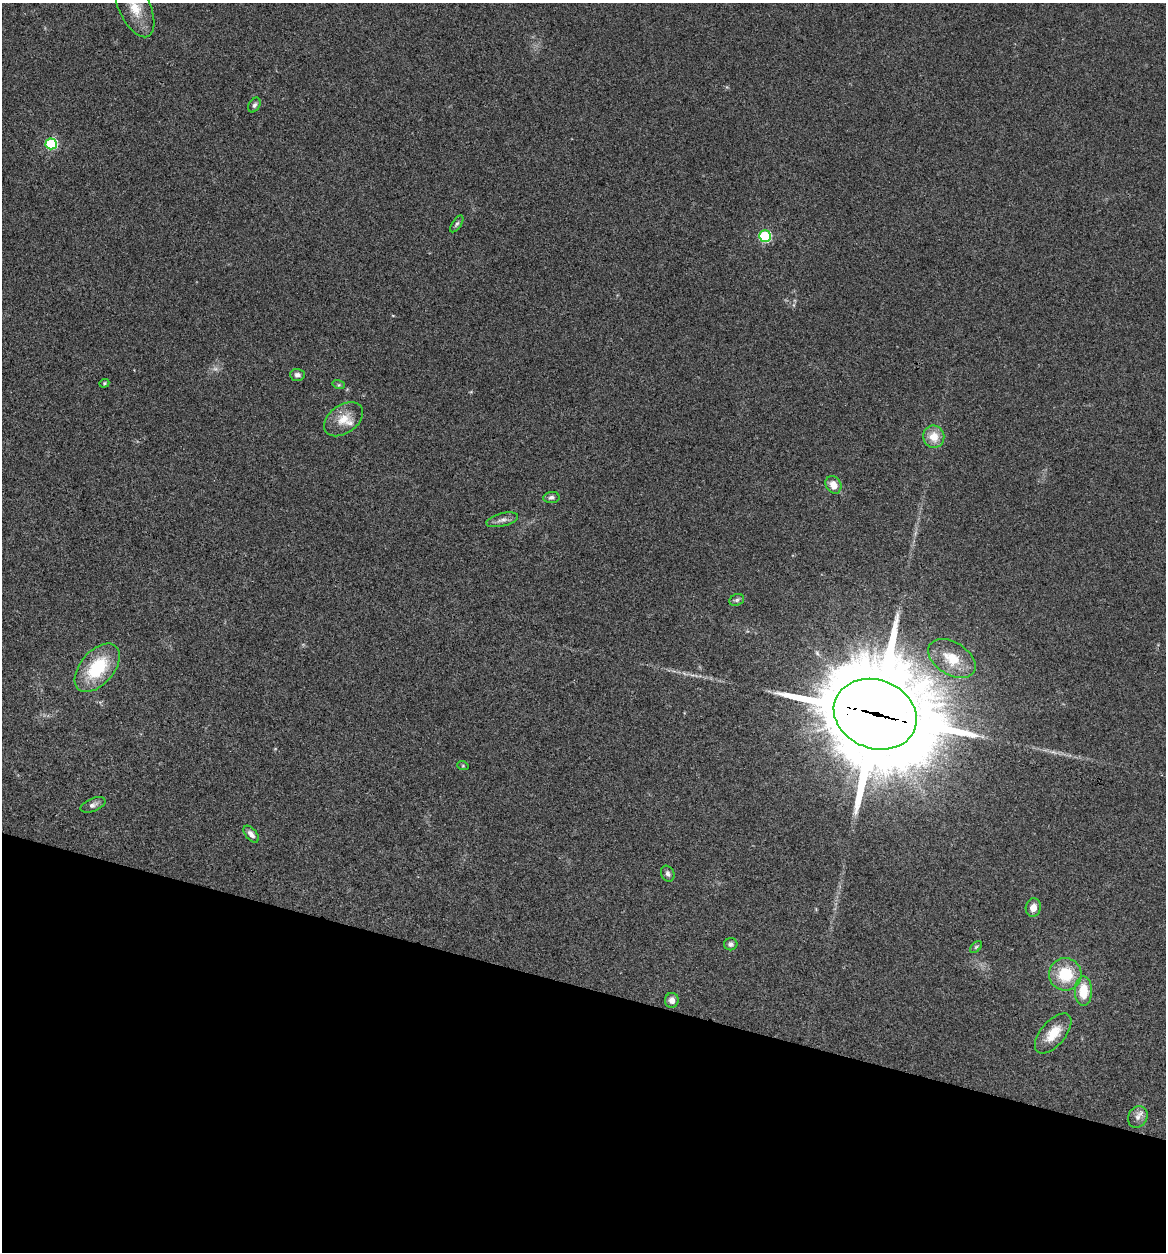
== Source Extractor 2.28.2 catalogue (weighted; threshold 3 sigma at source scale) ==
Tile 15 of 4 x 4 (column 3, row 4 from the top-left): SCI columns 2573-3736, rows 3-1252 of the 5022 x 5005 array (HDU 1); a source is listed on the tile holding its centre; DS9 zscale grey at full resolution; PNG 1168 x 1254 px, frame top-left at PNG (2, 3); each listed source drawn as its Kron ellipse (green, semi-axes under 4 px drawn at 4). Shown black and unused: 21% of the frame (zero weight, under 3 of 4 exposures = <1% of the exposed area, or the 3 px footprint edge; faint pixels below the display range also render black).
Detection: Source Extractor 2.28.2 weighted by HDU 2 'WHT'; one run over the whole footprint, this tile lists its part. Background 0.0635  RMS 0.0051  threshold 0.023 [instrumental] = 3 sigma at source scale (4.5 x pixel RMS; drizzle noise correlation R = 1.50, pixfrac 1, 0.05/0.05 arcsec/px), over >= 5 px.
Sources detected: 33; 2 too faint to see at this stretch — neither listed nor drawn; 2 inside a brighter listed object's ellipse — not listed separately; the other 29 listed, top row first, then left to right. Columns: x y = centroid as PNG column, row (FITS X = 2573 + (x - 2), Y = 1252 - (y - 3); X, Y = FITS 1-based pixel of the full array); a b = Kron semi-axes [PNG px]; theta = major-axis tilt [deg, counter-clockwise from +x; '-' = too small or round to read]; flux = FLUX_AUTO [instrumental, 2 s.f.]
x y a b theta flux
135 7 32 15 -65 13
254 105 8 5 61 1.4
51 144 6 5 - 48
457 224 9 4 55 1.1
765 236 6 5 - 52
297 375 7 6 - 2.1
104 383 5 4 - 0.61
339 385 6 4 -17 0.71
343 419 22 14 35 8.5
934 437 11 10 - 8
833 485 9 7 -58 5.6
551 497 8 5 8 1.4
502 520 16 6 14 2.5
737 600 7 5 22 1.2
952 658 26 16 -32 13
97 668 28 16 49 27
875 714 42 34 -21 11000
463 766 6 3 -19 0.59
93 805 13 6 23 2
251 834 10 5 -50 2.4
668 874 8 6 -63 1.8
1033 908 9 7 77 4.1
731 944 7 6 - 1.5
976 947 7 4 45 0.91
1065 974 16 16 - 19
1083 991 14 8 -90 12
672 1000 7 6 - 3.2
1053 1033 24 12 49 10
1138 1117 11 9 60 3.2
Overlapping masked pixels (flux is a lower limit): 1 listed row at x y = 875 714
Isophote crosses this tile's border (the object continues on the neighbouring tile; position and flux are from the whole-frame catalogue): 1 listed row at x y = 135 7